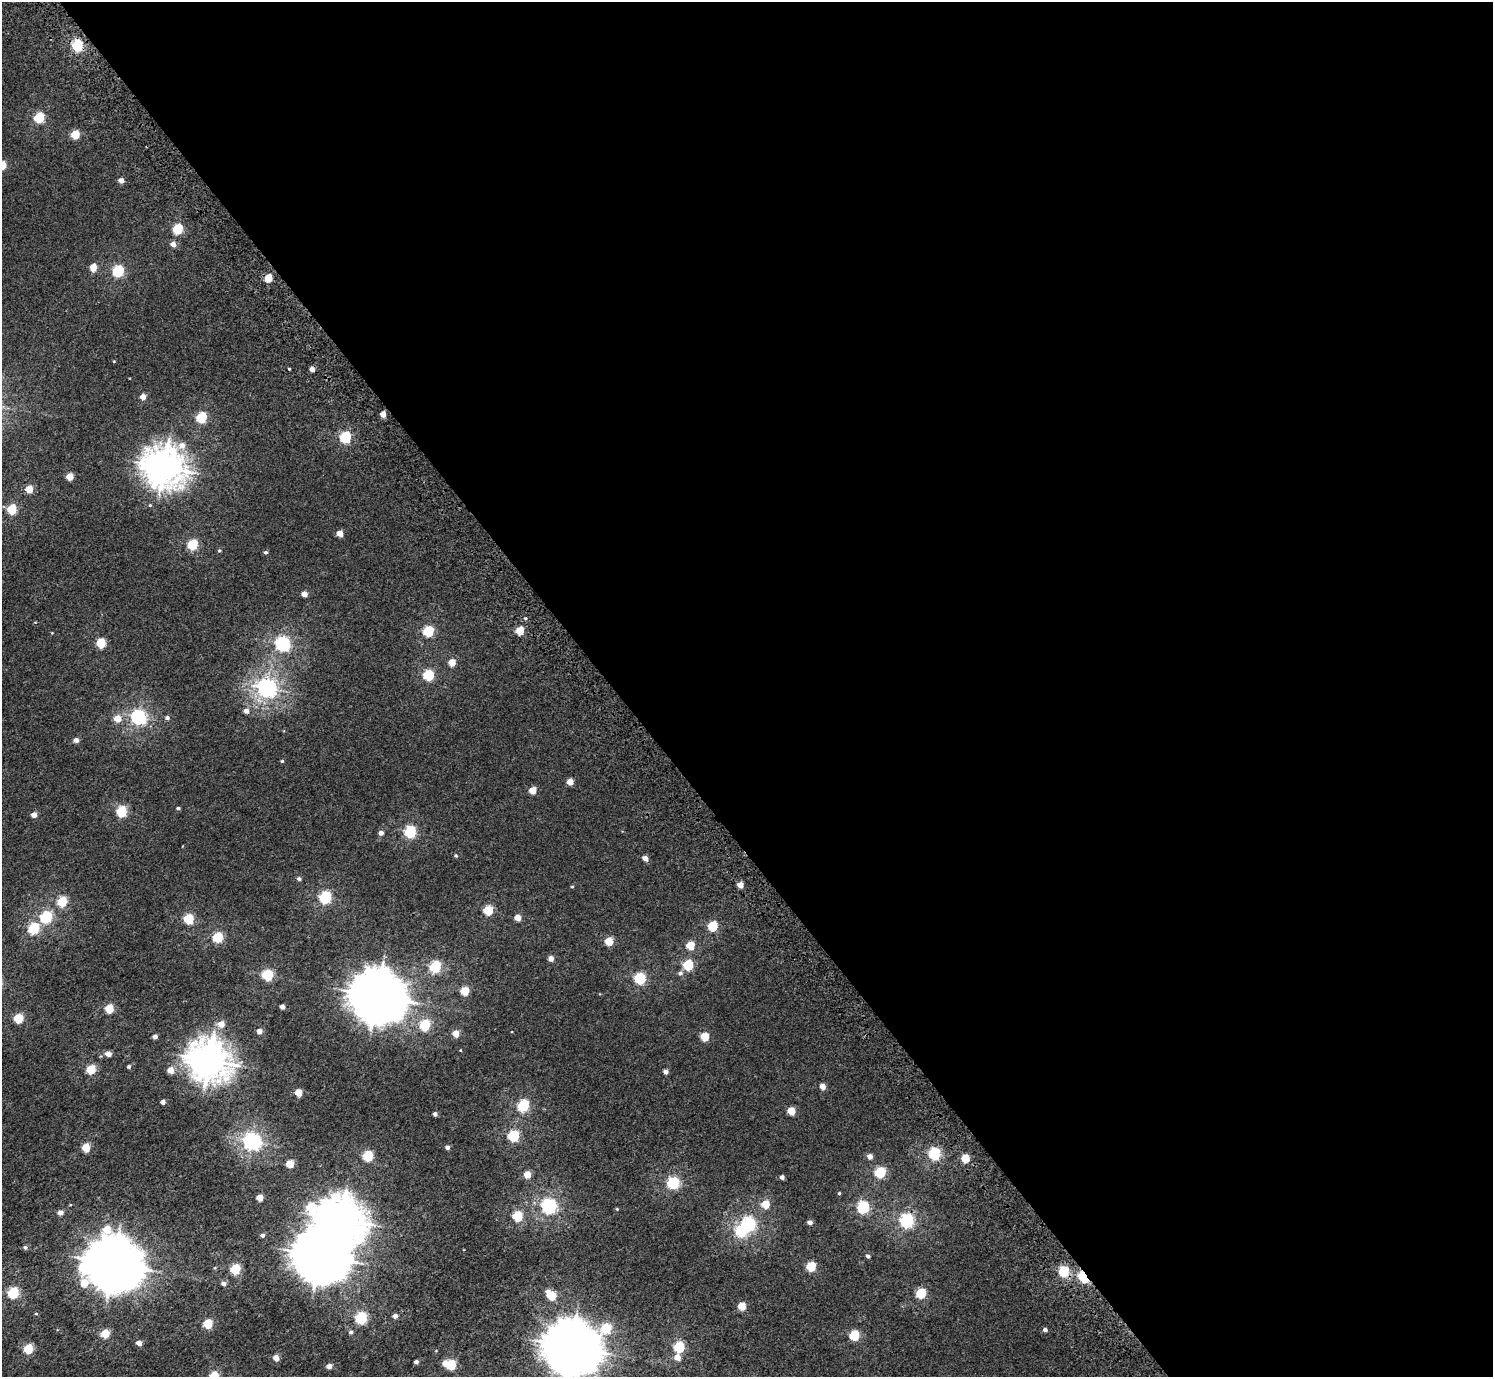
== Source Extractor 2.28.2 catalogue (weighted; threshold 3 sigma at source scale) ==
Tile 8 of 4 x 4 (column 4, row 2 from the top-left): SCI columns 4566-6056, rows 3016-4390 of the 6156 x 6091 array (HDU 1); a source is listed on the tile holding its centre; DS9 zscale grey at full resolution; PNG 1495 x 1379 px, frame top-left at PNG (2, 2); no overlay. Shown black and unused: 59% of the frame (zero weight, under 3 of 5 exposures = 6% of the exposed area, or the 3 px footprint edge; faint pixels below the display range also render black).
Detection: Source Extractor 2.28.2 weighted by HDU 2 'WHT'; one run over the whole footprint, this tile lists its part. Background 0.00209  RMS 0.0032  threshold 0.0145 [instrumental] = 3 sigma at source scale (4.5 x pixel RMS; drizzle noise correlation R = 1.50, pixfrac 1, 0.0396/0.0396 arcsec/px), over >= 5 px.
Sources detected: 157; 3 inside a brighter object's white glare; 1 cosmic-ray / hot-pixel residue — not listed; the other 153 listed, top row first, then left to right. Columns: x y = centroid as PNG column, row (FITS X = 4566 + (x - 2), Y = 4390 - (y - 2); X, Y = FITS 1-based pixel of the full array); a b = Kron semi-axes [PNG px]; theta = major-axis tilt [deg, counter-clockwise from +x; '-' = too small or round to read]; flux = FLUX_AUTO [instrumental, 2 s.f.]
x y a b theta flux
77 45 6 5 - 30
39 117 5 5 - 21
75 135 5 5 - 9.1
2 165 5 5 - 8.8
121 180 4 4 - 2.6
178 229 5 5 - 18
173 245 5 5 - 1.9
93 267 5 5 - 5.5
118 271 6 5 - 28
268 278 5 5 - 8
114 361 3 3 - 0.25
289 369 3 2 - 0.33
143 397 4 4 - 3.1
383 414 4 4 - 3.4
201 417 5 5 - 21
345 437 6 5 - 28
164 467 15 14 - 470
69 477 5 4 - 5.4
29 489 5 5 - 5.6
150 505 5 4 - 0.35
12 509 5 5 - 15
340 533 5 4 - 4.1
193 544 5 5 - 21
219 550 5 4 - 0.4
266 552 4 4 - 0.68
304 594 4 4 - 2.8
525 618 4 4 - 0.37
428 631 5 5 - 22
520 631 5 5 - 9.5
101 643 5 5 - 14
283 644 6 6 - 69
452 662 5 5 - 5.1
428 675 5 5 - 24
266 688 7 7 - 140
246 711 5 5 - 1.6
138 717 6 6 - 71
167 718 6 5 - 0.81
117 719 5 5 - 4.6
76 740 5 4 - 1.6
282 761 4 4 - 0.36
570 782 5 4 - 3.8
533 790 5 5 - 6
178 808 4 3 - 0.49
121 811 5 5 - 24
34 815 5 4 - 2.2
410 832 6 6 - 31
381 833 4 4 - 1.7
456 856 5 5 - 0.45
645 858 5 4 - 2.3
299 879 5 4 - 0.72
740 885 4 4 - 3.5
572 887 4 4 - 0.3
325 897 6 6 - 36
62 901 5 5 - 17
488 910 5 5 - 15
46 917 6 6 - 30
517 918 5 4 - 3.6
188 919 5 5 - 19
713 926 5 5 - 18
34 928 6 5 - 26
218 937 5 5 - 21
609 941 5 5 - 8
690 945 5 5 - 8.3
551 959 4 4 - 2.3
688 965 5 5 - 21
435 967 6 5 - 30
680 973 7 6 - 0.91
267 975 5 5 - 26
640 978 6 5 - 29
465 991 5 5 - 9.4
377 996 18 16 -26 1200
282 1007 4 4 - 1.6
109 1009 5 5 - 12
18 1018 5 5 - 14
221 1024 5 5 - 4.3
425 1025 6 5 - 20
259 1031 4 4 - 2.5
456 1034 5 4 - 4.6
155 1037 4 4 - 1.2
705 1037 5 5 - 9.4
460 1050 3 3 - 0.22
108 1054 5 4 - 2.4
209 1060 15 14 - 490
129 1066 4 4 - 0.62
91 1069 5 5 - 13
170 1070 5 5 - 3.6
665 1071 5 4 - 1.3
822 1086 5 4 - 2.8
298 1092 5 4 - 6
163 1102 4 4 - 1.4
523 1105 6 5 - 31
791 1111 5 5 - 6.8
435 1114 4 4 - 1.1
513 1136 6 6 - 27
252 1141 7 6 - 120
86 1147 5 5 - 9.5
447 1147 4 4 - 1.2
934 1153 6 5 - 36
368 1156 5 5 - 22
870 1156 5 4 - 2.2
965 1158 5 5 - 9.3
290 1164 5 5 - 8.1
880 1172 5 5 - 23
527 1175 5 4 - 6.2
782 1177 4 4 - 1.3
673 1183 6 6 - 34
839 1193 4 4 - 0.39
260 1198 4 4 - 4.2
765 1204 5 5 - 8.7
70 1205 5 3 - 0.23
549 1206 6 6 - 78
311 1207 21 17 -58 23
863 1207 6 6 - 37
617 1209 4 4 - 0.31
60 1212 5 4 - 2.2
517 1216 5 5 - 19
907 1221 6 6 - 58
810 1222 4 4 - 1.4
749 1224 6 6 - 53
262 1235 4 4 - 0.89
25 1247 6 5 - 0.72
320 1256 18 16 -23 1200
868 1256 4 4 - 0.99
113 1264 20 19 - 1300
811 1266 5 5 - 16
235 1269 5 5 - 21
1064 1271 5 5 - 19
1083 1277 5 4 - 32
224 1284 6 5 - 1.1
13 1293 5 5 - 28
921 1293 5 5 - 20
551 1295 7 5 -46 12
742 1306 5 5 - 6.8
36 1314 5 3 - 0.3
395 1316 4 4 - 1.7
361 1318 6 6 - 31
208 1324 5 5 - 16
606 1328 70 53 44 49
1045 1330 4 4 - 1.2
351 1332 5 5 - 0.77
105 1333 5 5 - 11
854 1335 5 5 - 19
139 1343 5 4 - 2.3
570 1347 17 15 -54 1200
679 1347 6 5 - 24
28 1349 5 5 - 15
677 1357 6 5 - 3.2
276 1358 5 4 - 3
416 1362 4 4 - 1
445 1363 5 5 - 2.7
451 1365 5 5 - 18
329 1366 5 4 - 2
214 1376 5 5 - 14
Overlapping masked pixels (flux is a lower limit): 1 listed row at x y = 1083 1277
Isophote crosses this tile's border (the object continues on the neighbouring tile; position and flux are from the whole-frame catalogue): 3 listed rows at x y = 2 165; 570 1347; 214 1376